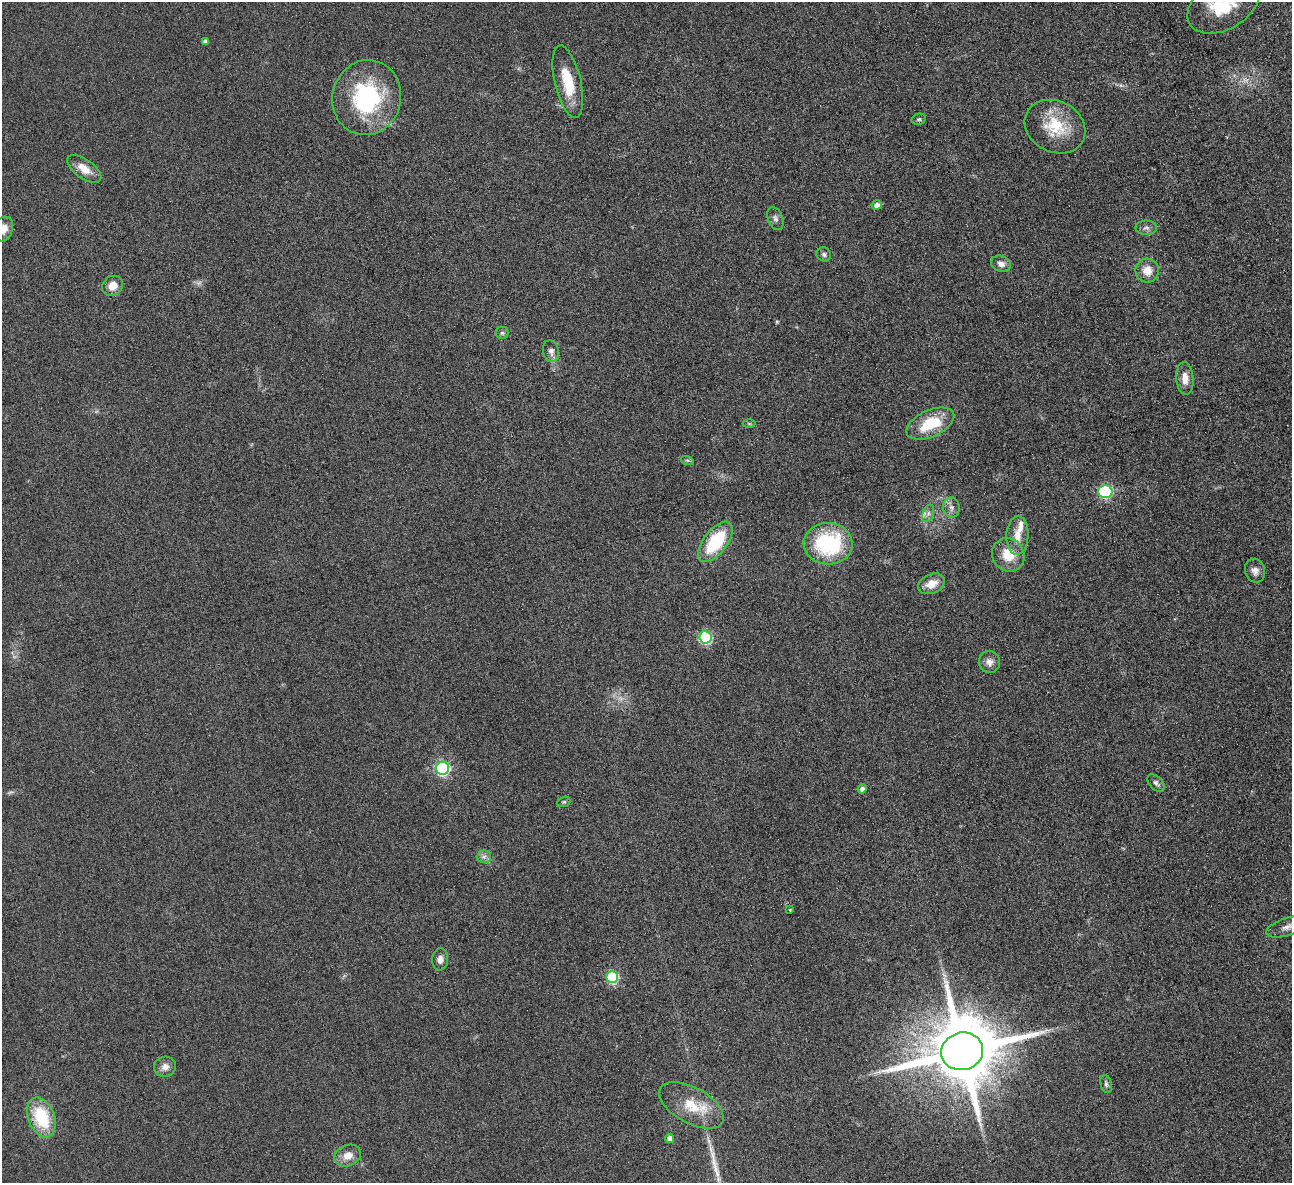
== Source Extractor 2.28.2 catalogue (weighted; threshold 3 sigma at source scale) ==
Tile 10 of 4 x 4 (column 2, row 3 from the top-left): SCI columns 1297-2586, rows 1337-2517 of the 5171 x 5154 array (HDU 1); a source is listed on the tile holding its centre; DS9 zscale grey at full resolution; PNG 1294 x 1185 px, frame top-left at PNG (2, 2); each listed source drawn as its Kron ellipse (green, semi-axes under 4 px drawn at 4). Nothing masked; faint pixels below the display range render black.
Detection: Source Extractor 2.28.2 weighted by HDU 2 'WHT'; one run over the whole footprint, this tile lists its part. Background 0.0978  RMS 0.0094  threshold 0.0383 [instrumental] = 3 sigma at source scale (4.09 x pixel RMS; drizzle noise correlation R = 1.36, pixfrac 0.8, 0.05/0.05 arcsec/px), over >= 5 px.
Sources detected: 53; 2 too faint to see at this stretch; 1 long thin detection or spike segment (spike, bleed or trail) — neither listed nor drawn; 2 inside a brighter listed object's ellipse — not listed separately; the other 48 listed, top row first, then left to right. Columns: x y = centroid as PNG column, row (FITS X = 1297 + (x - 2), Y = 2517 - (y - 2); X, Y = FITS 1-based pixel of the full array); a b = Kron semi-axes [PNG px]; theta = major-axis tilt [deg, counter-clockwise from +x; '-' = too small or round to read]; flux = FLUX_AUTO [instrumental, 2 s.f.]
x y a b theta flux
1223 5 39 24 29 56
205 41 4 3 - 3
568 82 37 13 -77 27
367 97 38 34 76 97
919 119 7 5 14 1.5
1055 127 31 25 -27 35
84 169 20 9 -35 12
877 205 5 5 - 5.1
775 219 12 7 -68 3.4
1146 228 11 7 1 3.3
4 229 12 9 73 8.1
824 254 7 6 - 2.3
1001 264 10 8 -22 4.8
1147 271 12 12 - 11
113 286 11 9 41 8.8
502 333 6 6 - 1.8
551 351 11 8 -75 4.4
1185 378 16 8 -85 8.7
749 423 6 4 -1 1.2
930 424 25 13 24 33
687 460 6 4 -17 1.3
1105 492 7 6 - 96
951 507 10 8 -79 4.3
928 513 9 5 71 3.1
1017 535 19 11 87 12
715 542 24 11 52 52
828 544 24 21 -3 82
1008 555 17 15 -54 18
1255 571 12 10 -72 5
931 584 14 9 22 11
705 637 6 6 - 88
989 662 11 10 - 5.1
442 768 6 6 - 140
1156 783 10 6 -46 2.8
862 789 4 4 - 3.5
564 802 7 5 20 1.3
484 857 7 6 - 2.7
790 910 3 3 - 0.7
1288 927 22 9 17 8.9
440 959 11 8 84 4.5
612 977 6 6 - 79
962 1051 21 18 15 8300
165 1067 11 10 - 5.2
1106 1084 9 5 -76 2.1
691 1105 35 17 -29 28
41 1117 21 13 -69 45
669 1138 4 4 - 5.4
348 1156 14 10 24 9.1
Isophote crosses this tile's border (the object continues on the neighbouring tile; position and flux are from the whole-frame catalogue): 3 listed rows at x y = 1223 5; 4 229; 1288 927